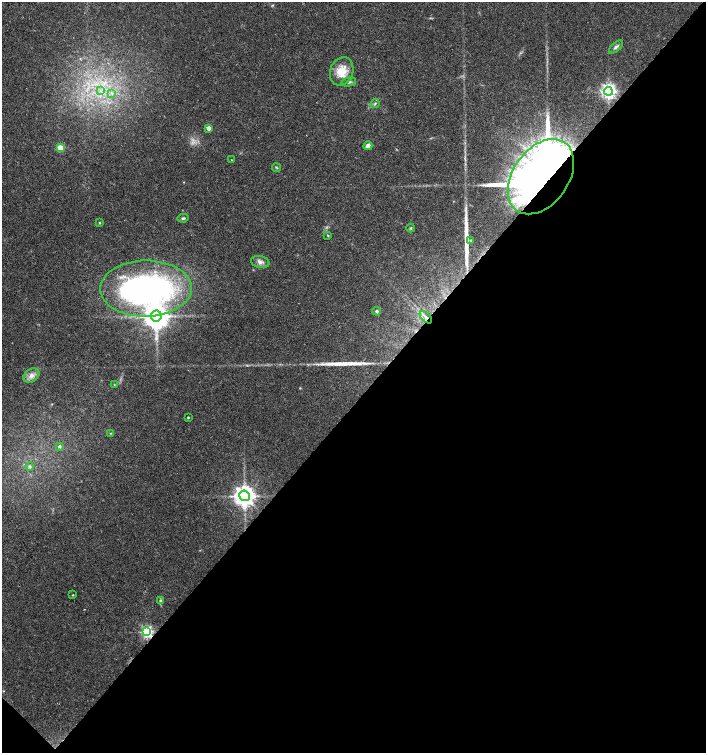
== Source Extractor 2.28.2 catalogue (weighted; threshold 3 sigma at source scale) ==
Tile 15 of 4 x 4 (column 3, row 4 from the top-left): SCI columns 3045-4451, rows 1-1502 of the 6023 x 6017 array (HDU 1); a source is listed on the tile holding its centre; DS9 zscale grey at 2 x 2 block average (1 PNG px = mean of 2 x 2 image px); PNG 708 x 755 px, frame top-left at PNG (2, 2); each listed source drawn as its Kron ellipse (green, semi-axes under 4 px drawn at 4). Shown black and unused: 47% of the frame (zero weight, under 3 of 4 exposures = <1% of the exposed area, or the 3 px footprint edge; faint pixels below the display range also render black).
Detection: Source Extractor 2.28.2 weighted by HDU 2 'WHT'; one run over the whole footprint, this tile lists its part. Background 0.0228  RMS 0.0029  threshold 0.0129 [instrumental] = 3 sigma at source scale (4.5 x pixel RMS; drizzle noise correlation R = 1.50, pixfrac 1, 0.0396/0.0396 arcsec/px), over >= 5 px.
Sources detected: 35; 2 long thin detections or spike segments (spike, bleed or trail) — neither listed nor drawn; the other 33 listed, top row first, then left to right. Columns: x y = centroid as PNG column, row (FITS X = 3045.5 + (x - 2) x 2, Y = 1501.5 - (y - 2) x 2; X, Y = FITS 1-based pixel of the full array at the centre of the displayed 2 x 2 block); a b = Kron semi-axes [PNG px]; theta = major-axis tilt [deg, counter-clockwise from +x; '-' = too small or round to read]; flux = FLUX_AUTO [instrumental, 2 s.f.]
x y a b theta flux
616 47 8 4 40 1.8
342 71 14 11 71 13
349 82 7 3 11 1.4
100 91 4 2 - 0.95
608 91 4 4 - 250
112 93 4 2 - 0.89
375 103 5 3 - 0.95
208 128 3 3 - 5.1
368 146 4 3 - 6.9
60 148 3 3 - 19
231 160 2 2 - 0.39
276 167 5 2 - 0.62
541 177 42 28 55 920
183 218 6 3 12 1.1
100 223 3 3 - 0.56
411 228 4 3 - 0.79
328 235 3 3 - 0.5
471 240 3 2 - 0.56
260 262 9 6 -12 3
146 289 46 28 0 230
377 311 4 3 - 1
156 316 5 5 - 990
426 317 7 3 -43 2.5
31 375 9 6 34 4
114 384 2 2 - 0.35
188 418 2 2 - 0.72
111 433 3 2 - 0.36
59 446 4 4 - 1.3
30 467 4 4 - 1.3
245 496 5 5 - 610
73 595 2 2 - 0.46
160 601 4 3 - 0.87
147 632 4 4 - 100
Overlapping masked pixels (flux is a lower limit): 3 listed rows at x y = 541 177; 426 317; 147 632
Diffuse or blended objects may show on this block-average render without a row.